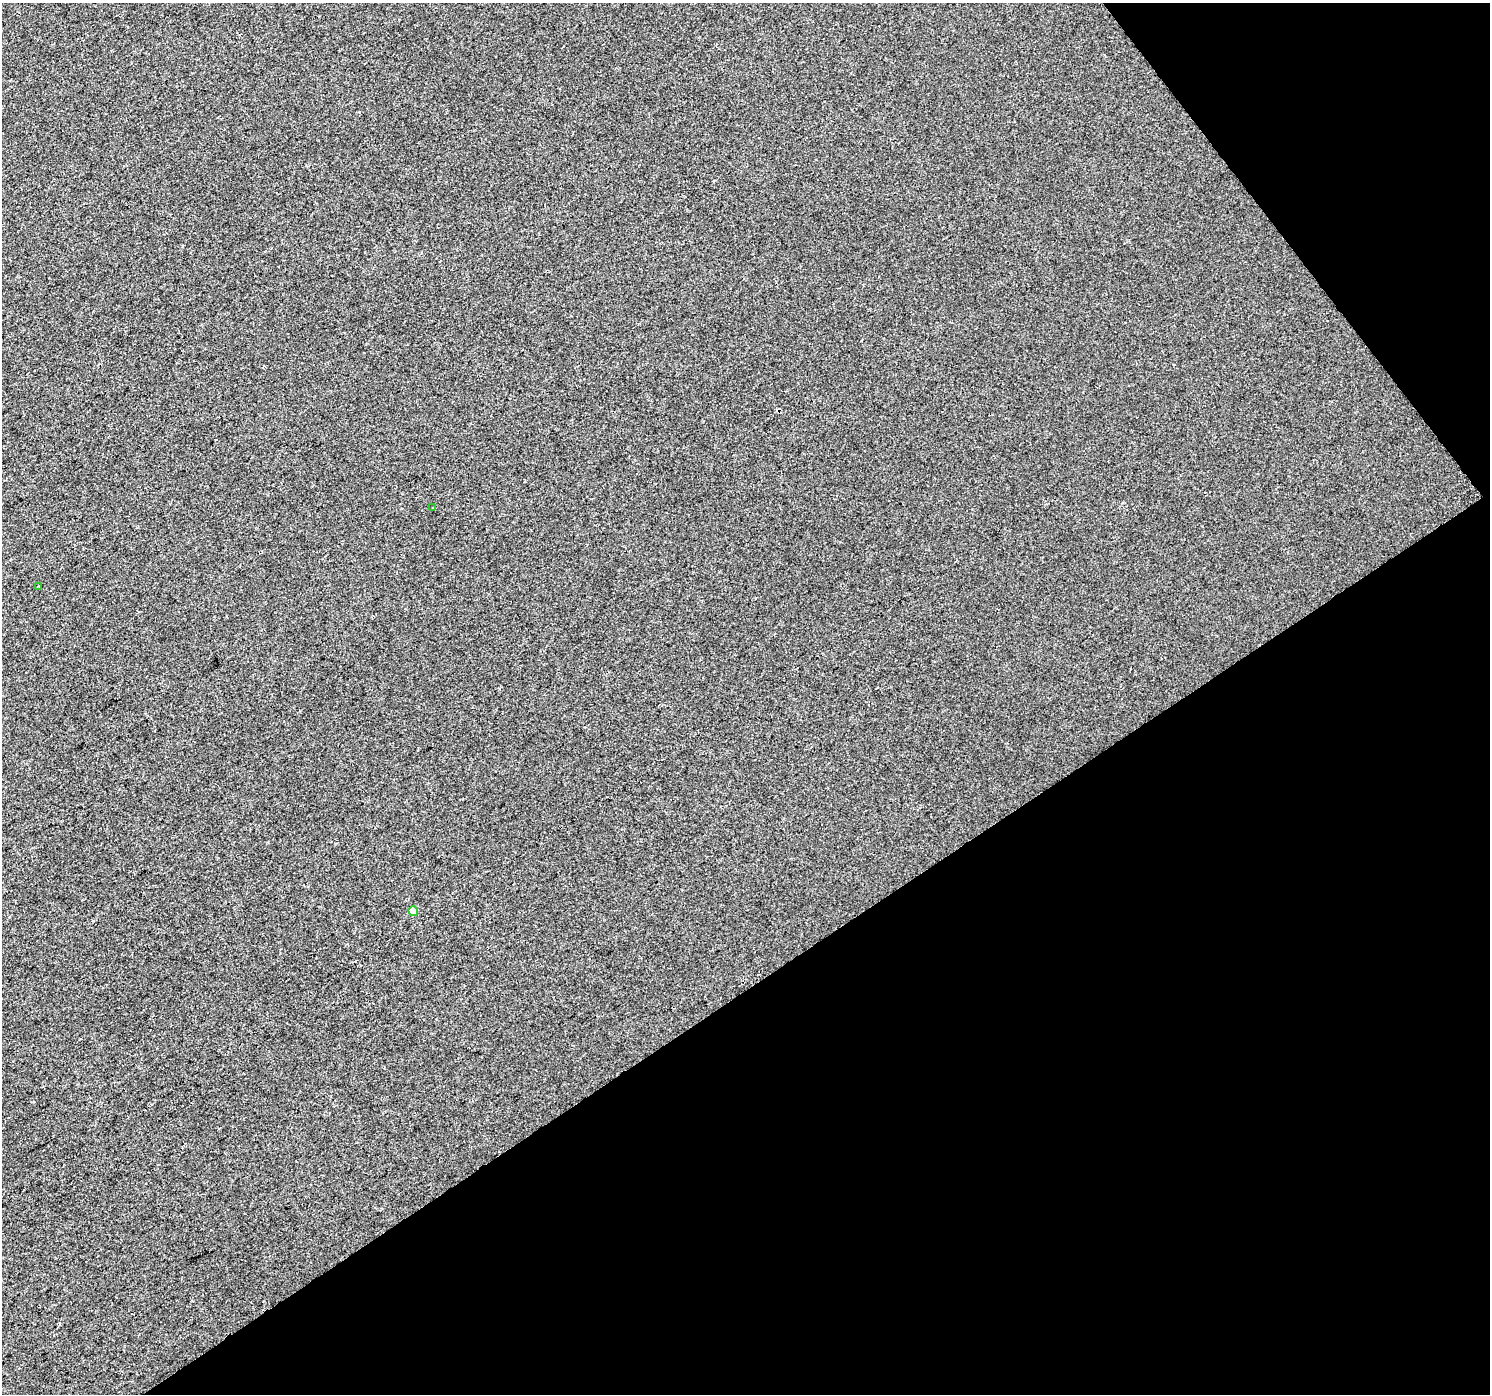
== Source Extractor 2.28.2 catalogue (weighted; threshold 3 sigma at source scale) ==
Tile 12 of 4 x 4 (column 4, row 3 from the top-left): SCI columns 4470-5957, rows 1585-2976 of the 5957 x 5889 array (HDU 1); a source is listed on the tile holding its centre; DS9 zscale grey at full resolution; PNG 1492 x 1396 px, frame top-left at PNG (2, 3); each listed source drawn as its Kron ellipse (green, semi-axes under 4 px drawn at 4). Shown black and unused: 34% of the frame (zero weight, under 2 of 3 exposures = <1% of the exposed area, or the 3 px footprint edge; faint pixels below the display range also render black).
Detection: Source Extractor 2.28.2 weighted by HDU 2 'WHT'; one run over the whole footprint, this tile lists its part. Background -2.38e-04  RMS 0.0056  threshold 0.0251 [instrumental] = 3 sigma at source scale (4.5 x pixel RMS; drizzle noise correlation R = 1.50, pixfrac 1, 0.0396/0.0396 arcsec/px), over >= 5 px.
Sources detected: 4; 1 cosmic-ray / hot-pixel residue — neither listed nor drawn; the other 3 listed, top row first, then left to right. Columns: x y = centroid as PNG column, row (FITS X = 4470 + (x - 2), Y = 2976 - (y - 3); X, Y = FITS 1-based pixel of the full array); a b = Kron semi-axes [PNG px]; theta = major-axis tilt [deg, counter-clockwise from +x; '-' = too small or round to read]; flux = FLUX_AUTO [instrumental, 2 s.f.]
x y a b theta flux
433 507 3 2 - 0.4
39 586 3 2 - 0.67
413 911 5 4 - 5.9